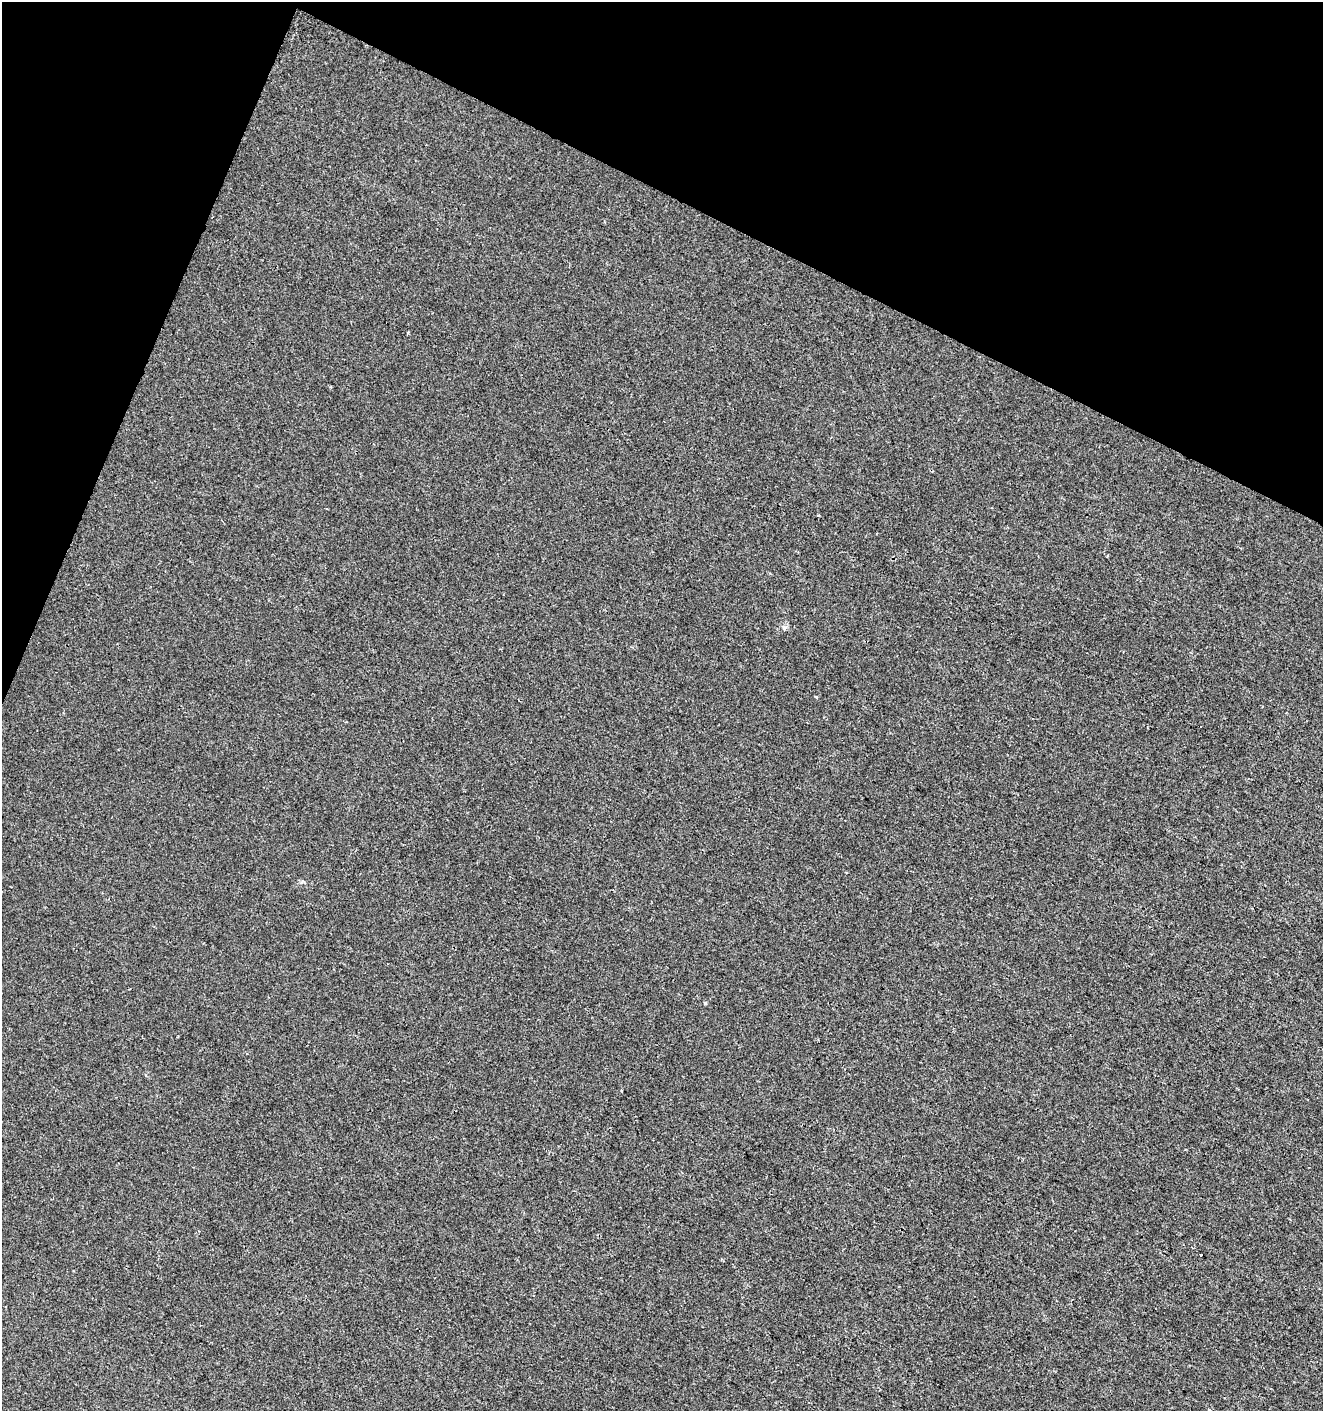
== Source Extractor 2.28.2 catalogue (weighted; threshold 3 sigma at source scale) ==
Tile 2 of 4 x 4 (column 2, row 1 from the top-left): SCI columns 1528-2848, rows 4234-5642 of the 5761 x 5642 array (HDU 1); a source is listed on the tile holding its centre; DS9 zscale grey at full resolution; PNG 1325 x 1413 px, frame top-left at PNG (2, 2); no overlay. Shown black and unused: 20% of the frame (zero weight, under 2 of 3 exposures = <1% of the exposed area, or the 3 px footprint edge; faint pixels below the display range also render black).
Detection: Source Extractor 2.28.2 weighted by HDU 2 'WHT'; one run over the whole footprint, this tile lists its part. Background -3.41e-04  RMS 0.0042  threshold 0.0188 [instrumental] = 3 sigma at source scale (4.5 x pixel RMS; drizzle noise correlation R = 1.50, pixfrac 1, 0.0396/0.0396 arcsec/px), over >= 5 px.
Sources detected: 4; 1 cosmic-ray / hot-pixel residue — not listed; the other 3 listed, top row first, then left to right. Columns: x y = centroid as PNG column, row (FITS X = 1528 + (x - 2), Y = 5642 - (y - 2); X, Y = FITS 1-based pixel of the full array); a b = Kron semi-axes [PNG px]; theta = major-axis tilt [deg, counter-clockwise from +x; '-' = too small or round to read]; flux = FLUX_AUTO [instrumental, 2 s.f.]
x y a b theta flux
705 1003 4 4 - 0.47
621 1091 3 2 - 0.4
1201 1255 3 3 - 2